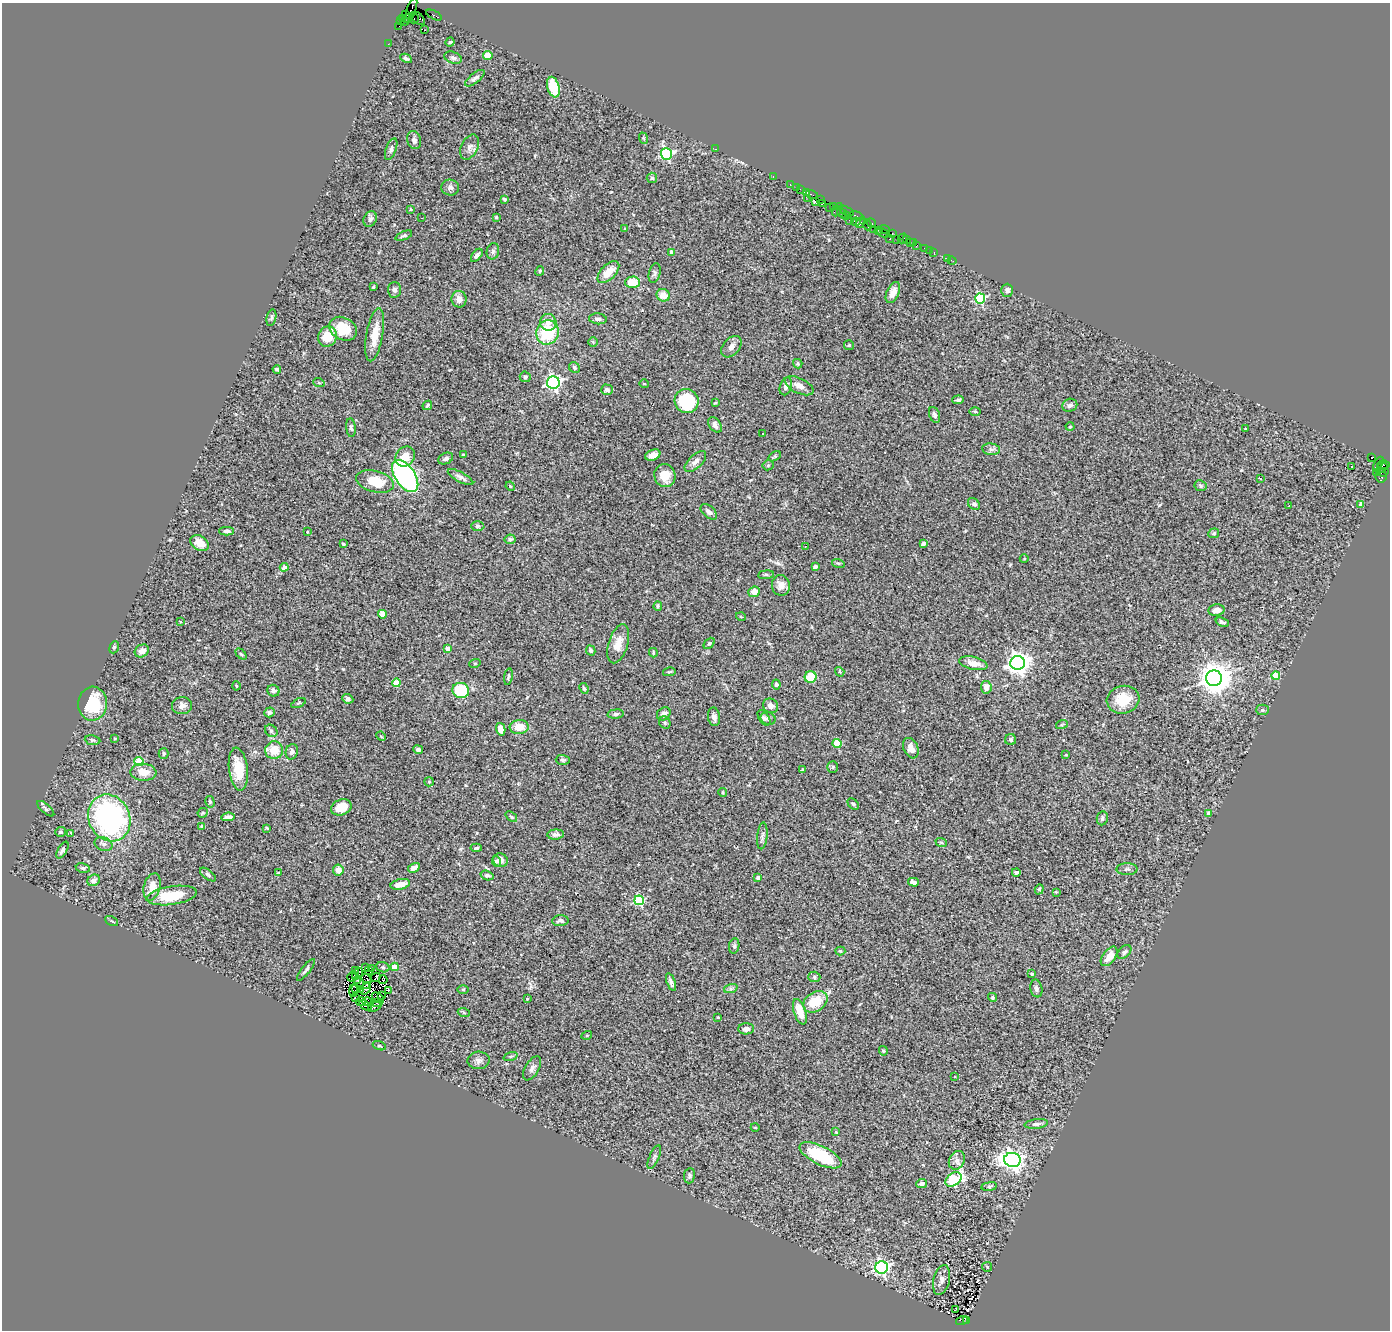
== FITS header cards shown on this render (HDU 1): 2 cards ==
NAXIS1  =                 1388
NAXIS2  =                 1328

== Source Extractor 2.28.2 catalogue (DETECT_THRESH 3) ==
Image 1388 x 1328 px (HDU 1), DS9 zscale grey, 1 PNG px = 1 image px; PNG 1392 x 1332 px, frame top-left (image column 1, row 1328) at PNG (2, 3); each listed source drawn as its Kron ellipse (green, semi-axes under 4 px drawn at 4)
Background 1.01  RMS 0.11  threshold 0.316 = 3 sigma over >= 5 px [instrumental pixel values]
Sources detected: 339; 1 with non-positive FLUX_AUTO (blend fragments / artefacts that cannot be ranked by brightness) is neither listed nor drawn; the other 338 listed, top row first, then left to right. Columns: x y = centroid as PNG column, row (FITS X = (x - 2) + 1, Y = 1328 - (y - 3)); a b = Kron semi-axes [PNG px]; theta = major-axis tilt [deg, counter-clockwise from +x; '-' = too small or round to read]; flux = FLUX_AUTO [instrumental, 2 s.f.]
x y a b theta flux
411 10 13 4 71 130
405 15 3 3 - 73
434 15 8 3 -27 100
403 18 3 3 - 92
418 18 8 5 -42 250
408 19 4 3 - 180
414 19 5 3 - 120
400 21 3 3 - 76
405 21 4 3 - 82
399 26 2 2 - 14
425 30 3 2 - 14
450 42 4 4 - 8.8
388 44 2 2 - 11
488 55 4 4 - 220
406 58 6 4 -27 15
453 58 9 5 -20 19
475 78 12 5 39 24
553 87 10 6 -75 190
643 138 6 3 -70 7.2
414 140 9 6 -75 26
470 147 13 8 63 39
391 149 11 5 69 20
715 149 3 2 - 20
666 154 6 5 - 1000
773 177 3 2 - 31
652 178 5 5 - 13
790 185 3 2 - 37
796 187 2 2 - 21
450 188 9 8 - 25
800 189 4 2 - 24
807 193 4 3 - 80
812 195 6 3 -13 110
808 198 3 2 - 13
504 199 3 3 - 9.1
821 199 3 2 - 26
815 202 4 3 - 130
823 203 2 2 - 31
834 207 3 3 - 56
830 208 3 2 - 23
411 209 4 3 - 5.7
837 210 7 3 63 280
846 211 8 3 -24 170
842 213 6 4 -53 200
846 216 2 2 - 21
856 216 7 4 -15 160
496 217 3 3 - 11
421 218 3 2 - 34
370 219 8 6 63 26
849 220 4 2 - 33
856 222 5 4 - 220
861 223 6 4 54 76
871 223 5 3 - 90
867 225 5 3 - 89
625 228 4 3 - 6.1
874 229 2 2 - 25
884 229 5 3 - 57
878 230 2 2 - 21
883 233 6 4 -28 34
892 234 3 2 - 69
404 236 9 4 23 13
903 238 5 3 - 80
889 239 3 3 - 110
897 239 2 2 - 15
907 240 3 2 - 29
910 242 3 2 - 34
914 243 3 2 - 15
916 246 3 2 - 11
924 248 3 3 - 36
930 250 3 2 - 13
493 251 8 6 77 18
671 252 4 4 - 39
934 253 3 2 - 36
477 255 7 4 50 20
947 258 2 2 - 32
952 261 4 2 - 11
540 271 5 4 - 8.1
608 272 13 7 45 110
655 273 10 5 76 19
632 282 7 6 - 140
373 287 3 3 - 8.9
395 290 7 6 - 24
1007 290 6 6 - 25
893 293 11 6 67 63
663 295 7 6 - 79
459 299 8 7 - 52
980 299 5 5 - 590
271 318 8 4 77 12
598 319 9 5 -6 21
548 322 8 8 - 53
343 329 14 11 -28 170
547 332 12 11 - 360
375 335 27 8 80 140
327 337 10 9 - 160
593 342 5 5 - 8.8
849 345 5 5 - 7.8
731 347 12 8 49 37
798 364 5 4 - 12
574 367 6 5 - 11
277 369 4 3 - 15
525 377 5 5 - 15
319 383 6 3 -19 7.2
553 383 6 6 - 1900
644 384 5 3 - 5
786 386 9 6 72 35
799 386 15 7 -26 57
607 390 6 5 - 17
958 400 6 4 5 15
687 401 12 11 - 360
715 403 4 2 - 6.9
427 405 5 3 - 9.8
1070 405 7 6 - 25
975 412 5 3 - 7.4
934 415 8 5 -68 22
715 425 8 5 -54 34
1070 426 4 3 - 5.4
351 428 9 4 -83 17
1246 429 3 2 - 10
762 434 3 3 - 32
991 449 9 5 -7 22
463 455 3 3 - 10
653 455 8 5 23 38
775 456 7 4 31 9.9
405 457 10 9 - 88
1371 457 4 3 - 450
446 458 8 5 26 21
695 462 13 6 43 39
1378 464 8 3 63 87
768 465 5 5 - 11
1383 465 6 3 -1 68
1352 467 3 2 - 5.6
1381 468 7 4 40 120
1376 472 3 2 - 23
1383 472 5 3 - 93
665 475 11 10 - 98
405 476 18 10 -55 1700
1381 476 6 5 - 150
461 477 14 5 -28 29
1260 479 3 2 - 7.4
375 481 19 10 -14 180
510 486 5 4 - 6.6
1200 486 6 5 - 12
974 504 7 5 -41 17
1361 504 4 3 - 51
1289 505 3 2 - 21
709 512 10 5 -41 27
478 526 6 5 - 12
227 531 7 4 -1 18
307 532 3 2 - 5.9
1214 533 5 5 - 11
510 539 5 5 - 16
200 543 10 7 -33 85
924 543 4 3 - 20
343 544 3 3 - 9.8
805 547 3 2 - 8
1024 559 4 3 - 4.9
838 563 6 4 -18 9.8
284 567 4 4 - 38
815 567 4 3 - 24
766 575 8 4 7 11
781 585 10 9 - 59
754 592 6 5 - 46
658 606 5 4 - 9.3
1216 610 8 5 6 38
382 614 4 4 - 120
741 617 5 3 - 5.5
180 621 4 2 - 4.1
1222 622 7 4 -21 17
709 643 6 4 48 12
618 644 20 9 73 89
114 647 6 4 68 9.5
448 649 4 4 - 76
591 650 5 4 - 18
142 651 7 6 - 49
653 653 5 3 - 8.6
241 654 6 4 -45 8.7
475 663 6 3 18 7.3
973 663 14 6 -13 63
1018 663 7 7 - 5300
669 672 6 3 13 9.2
840 672 5 4 - 14
1276 676 4 4 - 170
508 677 8 3 81 9
811 677 6 5 - 190
1214 678 8 8 - 11000
397 683 4 4 - 120
776 684 5 4 - 16
236 686 4 3 - 6.3
986 687 6 5 - 58
584 688 5 3 - 10
273 691 6 5 - 21
461 691 8 7 - 330
348 699 6 4 -25 16
1123 700 16 14 15 180
298 703 8 3 26 8.6
92 704 17 14 86 310
182 706 10 8 5 45
770 706 8 7 - 37
1262 710 6 5 - 11
269 712 5 5 - 16
616 714 8 4 6 17
664 714 7 6 - 23
714 717 9 6 -80 29
764 718 9 5 -55 17
768 719 8 6 -17 17
665 723 6 5 - 13
1062 724 6 3 20 9.1
519 727 9 7 2 110
501 729 6 4 -75 69
271 731 7 5 -45 13
381 736 5 4 - 7.8
115 738 4 2 - 5.2
93 740 8 5 -7 12
1011 740 5 5 - 18
837 744 4 4 - 210
911 748 11 7 -67 56
418 749 5 4 - 15
274 750 9 9 - 120
292 752 8 6 75 21
164 753 5 5 - 10
1066 755 3 2 - 5.2
563 760 7 5 -1 15
139 761 4 4 - 270
833 767 6 5 - 9.5
238 769 21 9 -83 170
802 769 4 3 - 5.2
143 772 13 8 -3 94
429 782 5 4 - 8.4
723 792 4 3 - 6.7
210 802 6 4 -74 11
853 804 6 4 -44 15
341 807 10 7 22 100
46 809 10 4 -41 15
203 813 5 4 - 8.8
1209 813 4 3 - 35
228 817 7 4 5 23
511 817 6 4 -39 9.4
109 818 24 20 -65 1500
1102 818 7 5 81 17
202 826 3 3 - 12
267 828 4 3 - 7.6
60 832 5 5 - 12
71 834 3 2 - 32
556 834 8 5 3 24
762 836 13 5 85 20
941 842 6 3 -20 8.5
103 844 9 6 -23 27
476 848 6 4 4 14
62 850 9 4 60 21
500 860 7 6 - 38
496 861 5 4 - 17
83 868 7 4 -10 12
414 868 6 4 31 32
1127 869 10 6 1 20
338 870 5 5 - 59
1016 872 4 3 - 14
278 873 3 3 - 5.4
208 875 9 4 -37 16
487 875 6 4 -17 20
758 877 4 3 - 32
94 880 6 5 - 25
913 882 5 4 - 26
400 884 10 5 13 71
152 887 14 8 75 90
1039 889 5 4 - 8.4
1056 892 4 4 - 6.7
172 895 25 9 8 230
639 900 5 4 - 490
111 921 7 3 -27 8.3
560 921 8 5 4 17
734 946 8 5 80 14
840 951 5 4 - 9.9
1124 952 8 5 45 17
1109 956 11 6 54 79
383 967 7 5 -20 12
394 967 4 4 - 140
365 968 3 2 - 8.1
372 969 2 2 - 5.3
306 970 13 3 52 18
356 970 2 2 - 7.2
369 971 2 2 - 9.3
359 972 4 2 - 8.7
1032 974 4 4 - 13
352 977 5 2 - 6.9
355 977 3 2 - 3.7
376 977 5 2 - 10
814 977 6 5 - 13
366 979 5 2 - 9.6
357 980 3 2 - 4.6
383 980 4 2 - 9.2
671 982 9 4 -70 24
366 985 4 2 - 5.9
356 988 3 2 - 7.2
731 988 7 4 19 14
1036 988 9 6 -78 20
360 989 3 2 - 8.5
366 989 6 4 52 12
463 989 5 3 - 7.3
353 990 6 2 89 4
388 990 3 2 - 6.1
381 995 3 3 - 4.6
992 997 5 4 - 14
356 998 3 2 - 3
378 998 7 2 -35 17
527 999 3 2 - 5.7
361 1002 5 2 - 4
367 1002 5 3 - 4.8
376 1002 3 2 - 5.7
815 1002 13 9 34 210
365 1005 7 2 -34 3.1
375 1006 8 2 32 3.6
800 1012 13 6 -72 130
464 1013 6 3 -20 8.4
718 1017 3 3 - 7.4
746 1029 8 5 1 32
587 1035 5 3 - 6.7
379 1046 7 3 -20 9.2
883 1051 5 4 - 10
511 1056 7 3 19 9.2
478 1060 11 8 5 30
532 1068 13 7 59 30
955 1077 4 2 - 4.8
1036 1124 12 4 6 25
755 1127 4 3 - 5.4
836 1132 4 4 - 6.4
820 1155 23 9 -26 390
654 1157 12 5 67 17
957 1160 10 7 62 34
1012 1160 8 7 - 3700
689 1176 8 5 84 20
953 1179 9 6 36 620
922 1184 5 4 - 27
989 1186 8 4 8 12
882 1267 6 6 - 1500
987 1267 5 4 - 7.5
941 1280 15 8 77 39
956 1310 4 2 - 3.3
962 1320 6 4 14 180
966 1321 3 2 - 52
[1 non-positive-flux detection neither listed nor drawn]